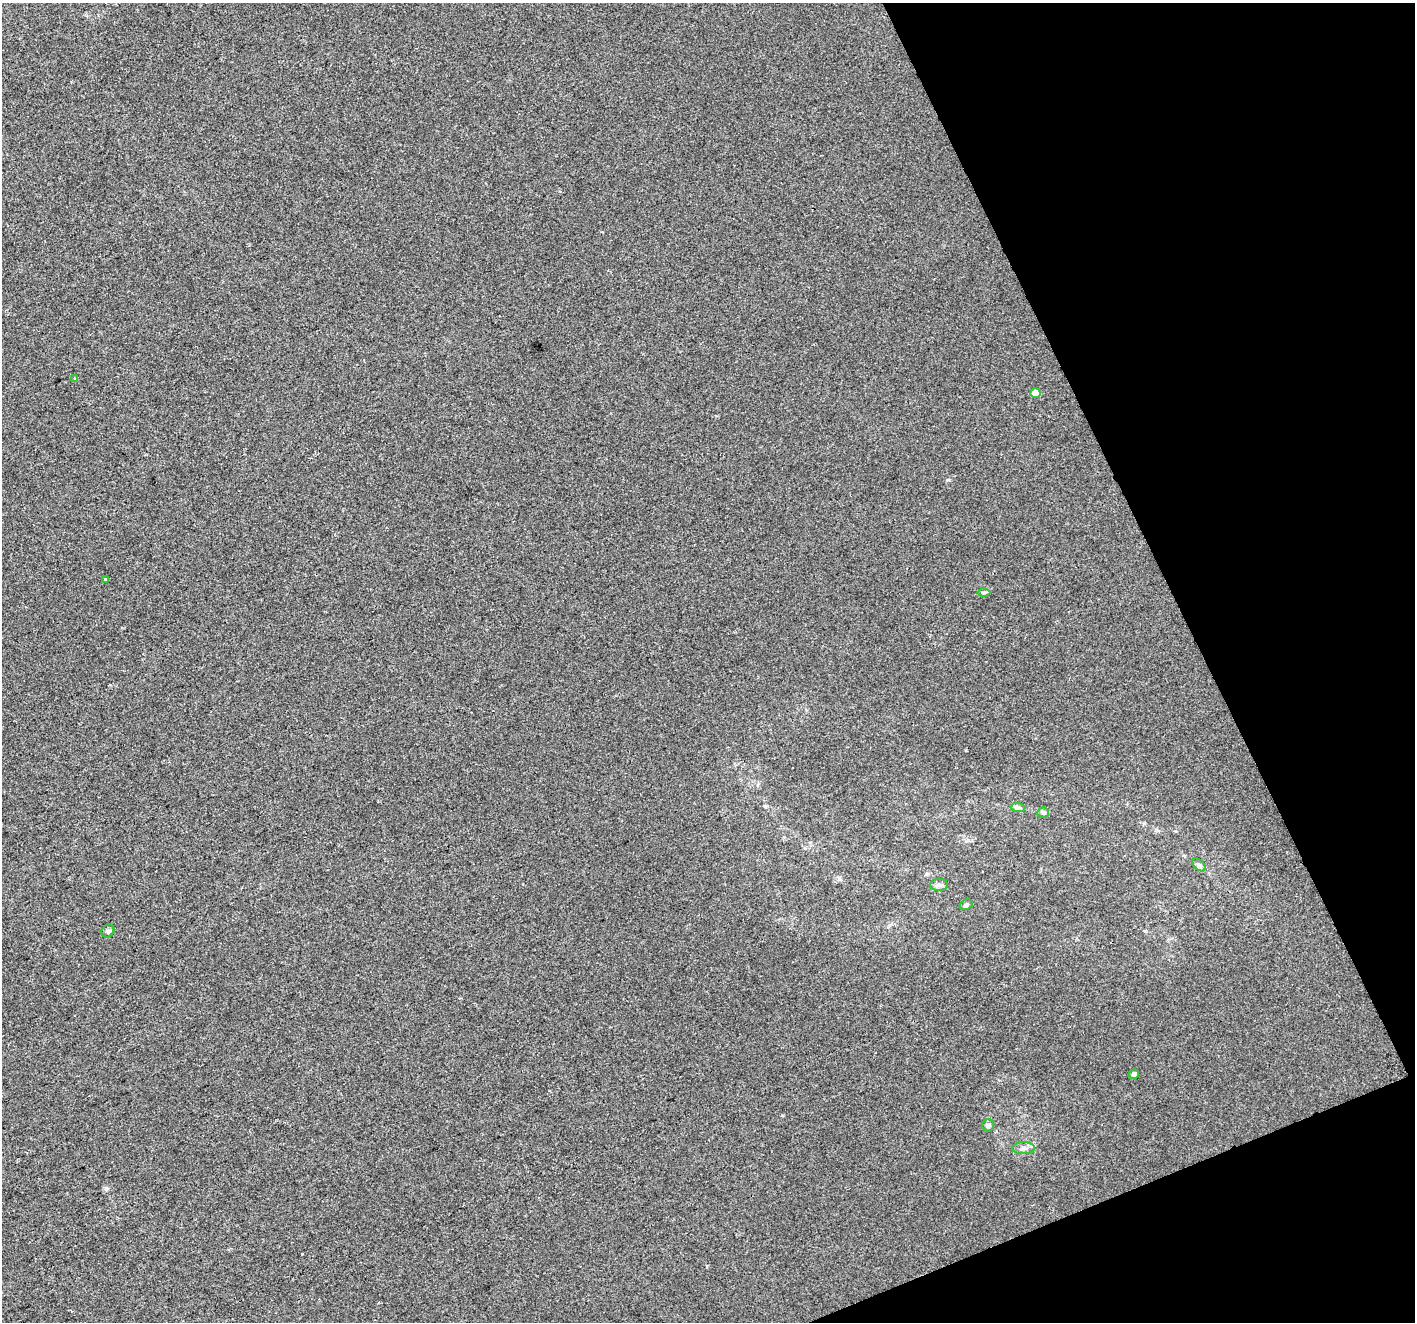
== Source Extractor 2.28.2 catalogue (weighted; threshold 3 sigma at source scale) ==
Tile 12 of 4 x 4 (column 4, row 3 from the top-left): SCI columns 4241-5653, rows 1467-2786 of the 5653 x 5515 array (HDU 1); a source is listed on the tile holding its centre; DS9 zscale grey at full resolution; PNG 1417 x 1324 px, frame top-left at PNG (2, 3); each listed source drawn as its Kron ellipse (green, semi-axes under 4 px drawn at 4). Shown black and unused: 20% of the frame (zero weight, under 2 of 3 exposures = <1% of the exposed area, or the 3 px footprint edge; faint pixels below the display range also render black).
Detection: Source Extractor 2.28.2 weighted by HDU 2 'WHT'; one run over the whole footprint, this tile lists its part. Background -2.72e-04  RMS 0.0056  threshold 0.025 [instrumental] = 3 sigma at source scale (4.5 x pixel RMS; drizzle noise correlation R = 1.50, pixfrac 1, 0.0396/0.0396 arcsec/px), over >= 5 px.
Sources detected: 15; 1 cosmic-ray / hot-pixel residue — neither listed nor drawn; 1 inside a brighter listed object's ellipse — not listed separately; the other 13 listed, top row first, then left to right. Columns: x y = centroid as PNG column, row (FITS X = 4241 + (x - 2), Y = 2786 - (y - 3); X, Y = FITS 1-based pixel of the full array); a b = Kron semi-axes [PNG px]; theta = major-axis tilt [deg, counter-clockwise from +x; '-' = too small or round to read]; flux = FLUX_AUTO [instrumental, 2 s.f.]
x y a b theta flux
75 378 4 3 - 0.6
1035 393 5 4 - 4.9
106 579 3 2 - 1.3
984 592 6 4 2 0.78
1018 808 7 4 -1 1.1
1043 813 5 5 - 0.93
1199 865 8 4 -44 1.4
939 885 9 6 -1 1.5
966 905 7 5 27 1.1
108 931 7 5 45 1.1
1134 1074 5 4 - 2
988 1125 6 6 - 1.2
1024 1148 11 6 1 2.1
Unlisted compact peaks at least as high as the median listed source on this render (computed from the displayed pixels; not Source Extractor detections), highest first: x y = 106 1188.